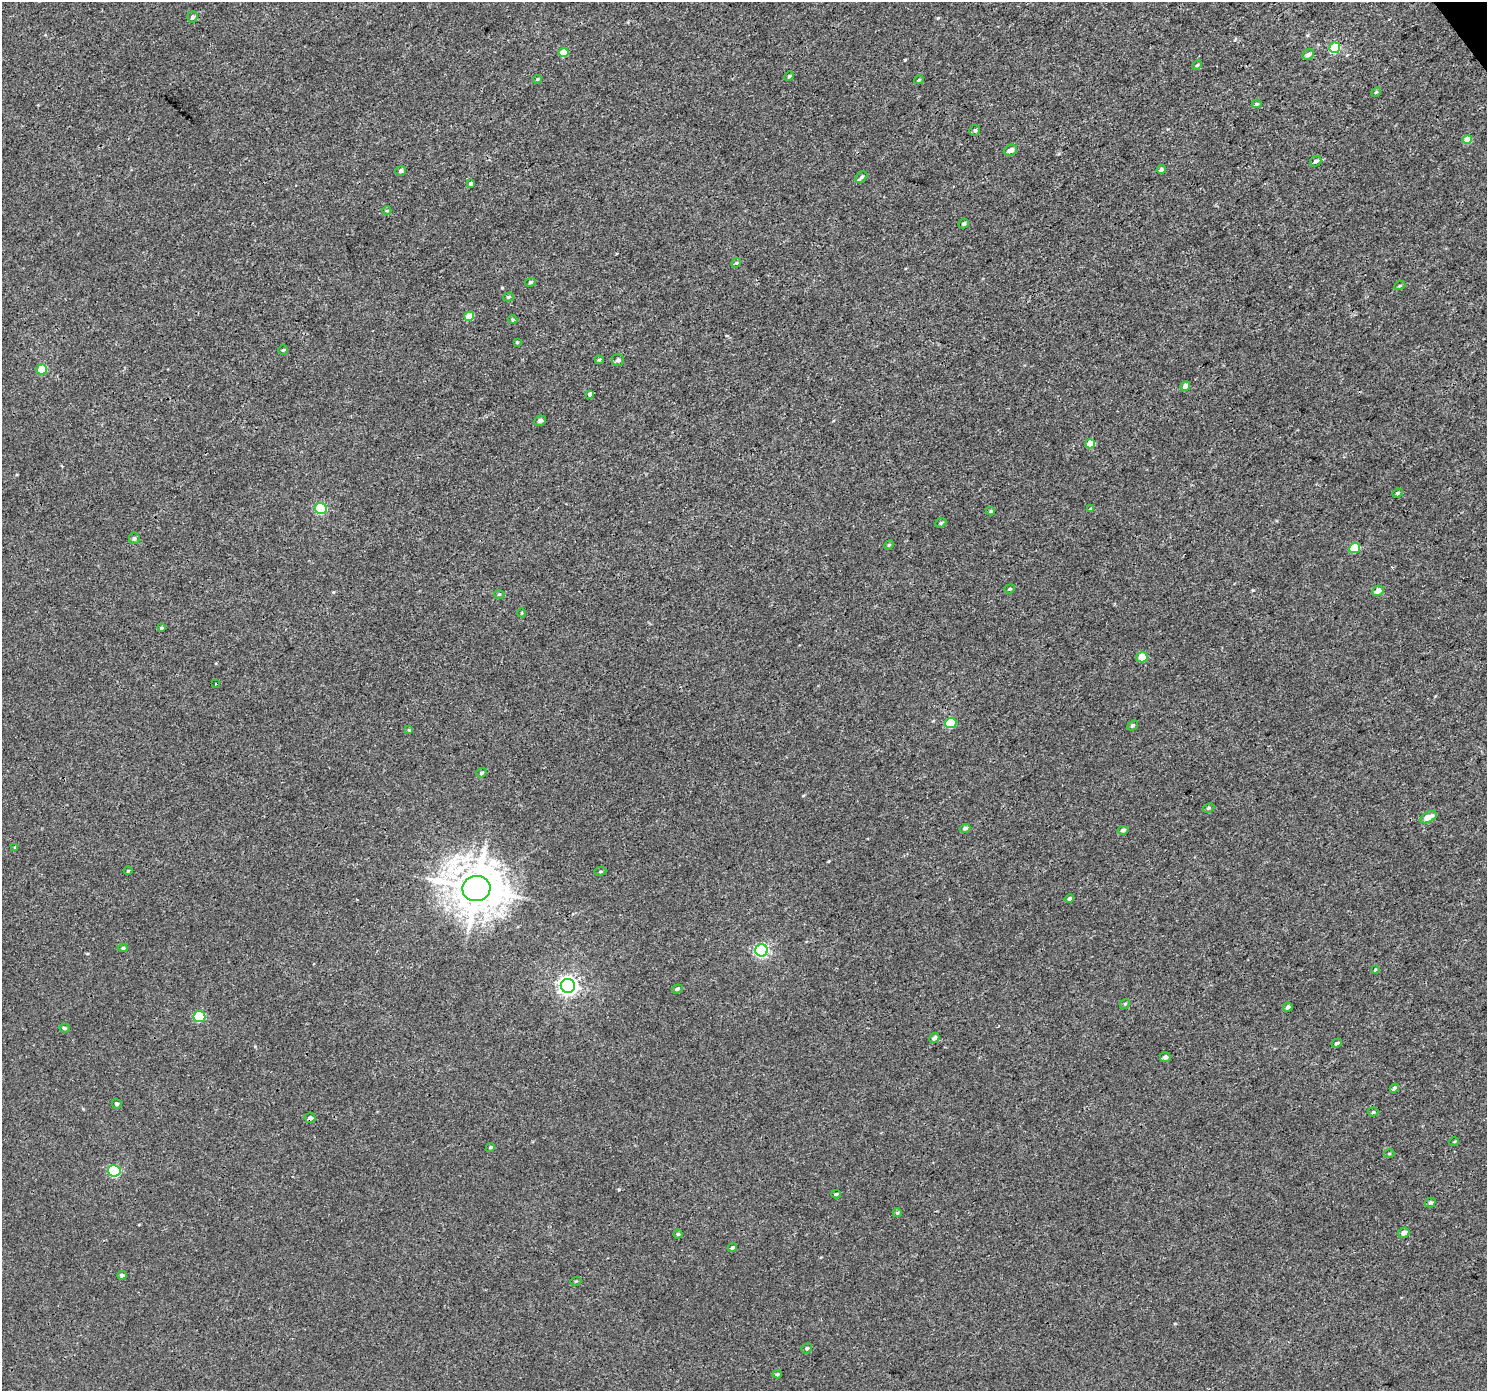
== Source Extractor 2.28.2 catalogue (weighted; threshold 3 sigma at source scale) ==
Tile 10 of 4 x 4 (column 2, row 3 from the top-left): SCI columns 1492-2976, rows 1579-2967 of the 5946 x 5873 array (HDU 1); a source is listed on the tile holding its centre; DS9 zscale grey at full resolution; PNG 1489 x 1393 px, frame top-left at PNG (2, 2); each listed source drawn as its Kron ellipse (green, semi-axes under 4 px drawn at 4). Shown black and unused: <1% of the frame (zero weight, under 3 of 4 exposures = <1% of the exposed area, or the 3 px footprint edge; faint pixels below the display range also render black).
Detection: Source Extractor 2.28.2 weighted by HDU 2 'WHT'; one run over the whole footprint, this tile lists its part. Background 0.00143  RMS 0.0018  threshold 0.00791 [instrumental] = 3 sigma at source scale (4.5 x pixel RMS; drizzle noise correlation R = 1.50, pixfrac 1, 0.0396/0.0396 arcsec/px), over >= 5 px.
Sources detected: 93; all 93 listed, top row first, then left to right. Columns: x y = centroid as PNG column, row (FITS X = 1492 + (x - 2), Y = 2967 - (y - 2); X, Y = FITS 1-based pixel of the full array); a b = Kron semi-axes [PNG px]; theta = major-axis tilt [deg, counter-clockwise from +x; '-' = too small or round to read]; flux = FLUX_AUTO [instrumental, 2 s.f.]
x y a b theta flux
192 17 6 5 - 0.4
1335 48 5 5 - 10
564 53 5 4 - 3.3
1308 55 6 5 - 0.58
1197 65 5 3 - 0.19
789 76 5 4 - 0.2
537 79 4 3 - 0.19
919 80 5 3 - 0.19
1376 92 5 4 - 0.21
1257 104 5 4 - 0.36
975 130 5 5 - 0.33
1467 139 5 4 - 2.4
1010 150 7 5 22 1
1316 161 6 5 - 0.5
1161 169 4 4 - 0.42
401 171 5 5 - 0.39
861 177 7 5 43 0.46
471 184 3 3 - 0.31
387 211 4 3 - 0.15
964 224 5 4 - 0.39
736 263 5 4 - 0.23
530 282 5 4 - 0.3
1400 286 6 3 20 0.22
508 297 5 4 - 0.27
469 316 5 4 - 2.4
513 319 5 4 - 0.22
517 342 4 4 - 0.17
283 350 5 4 - 0.23
599 360 4 4 - 0.24
618 360 6 6 - 0.46
42 369 5 5 - 4.2
1185 386 5 4 - 1.3
590 394 4 4 - 0.35
540 421 6 5 - 0.57
1090 444 5 4 - 2.7
1398 493 5 3 - 0.27
321 508 6 5 - 12
1090 509 4 3 - 0.14
991 511 4 4 - 0.22
941 523 6 4 21 0.29
134 538 6 5 - 0.36
889 545 5 4 - 0.21
1355 548 5 5 - 7.4
1010 589 5 4 - 0.21
1378 591 6 5 - 1.2
499 594 5 3 - 0.16
522 613 4 3 - 0.15
161 628 4 3 - 0.18
1142 657 5 5 - 2.6
216 684 3 2 - 0.15
951 723 5 5 - 8.3
1132 725 5 4 - 0.29
409 730 4 4 - 0.16
481 773 5 4 - 0.3
1208 808 6 4 27 0.26
1428 817 9 5 27 1.9
965 828 5 4 - 0.36
1123 830 5 4 - 0.43
15 847 4 3 - 0.15
128 871 4 4 - 0.19
600 871 6 3 8 0.19
476 889 14 12 8 640
1069 899 5 4 - 0.43
123 948 4 3 - 0.27
762 950 6 6 - 31
1375 970 4 4 - 0.17
568 986 7 7 - 78
677 989 5 4 - 0.31
1125 1004 5 4 - 0.27
1288 1007 5 4 - 0.44
199 1017 6 5 - 9.6
64 1028 5 4 - 0.29
934 1038 5 4 - 0.51
1337 1043 5 3 - 0.3
1165 1057 5 5 - 0.63
1394 1088 5 4 - 0.38
117 1104 5 4 - 0.34
1373 1112 5 4 - 0.26
310 1118 5 5 - 0.48
1454 1142 5 3 - 0.14
490 1147 5 4 - 0.25
1389 1154 5 3 - 0.18
114 1171 6 5 - 14
836 1194 5 4 - 0.24
1430 1203 5 5 - 0.39
897 1213 4 4 - 0.22
1404 1233 6 5 - 0.85
678 1234 4 4 - 0.23
732 1248 4 4 - 0.26
122 1275 4 4 - 0.38
576 1281 5 3 - 0.16
807 1348 5 4 - 0.29
777 1374 5 4 - 0.29
Overlapping masked pixels (flux is a lower limit): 1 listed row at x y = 310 1118